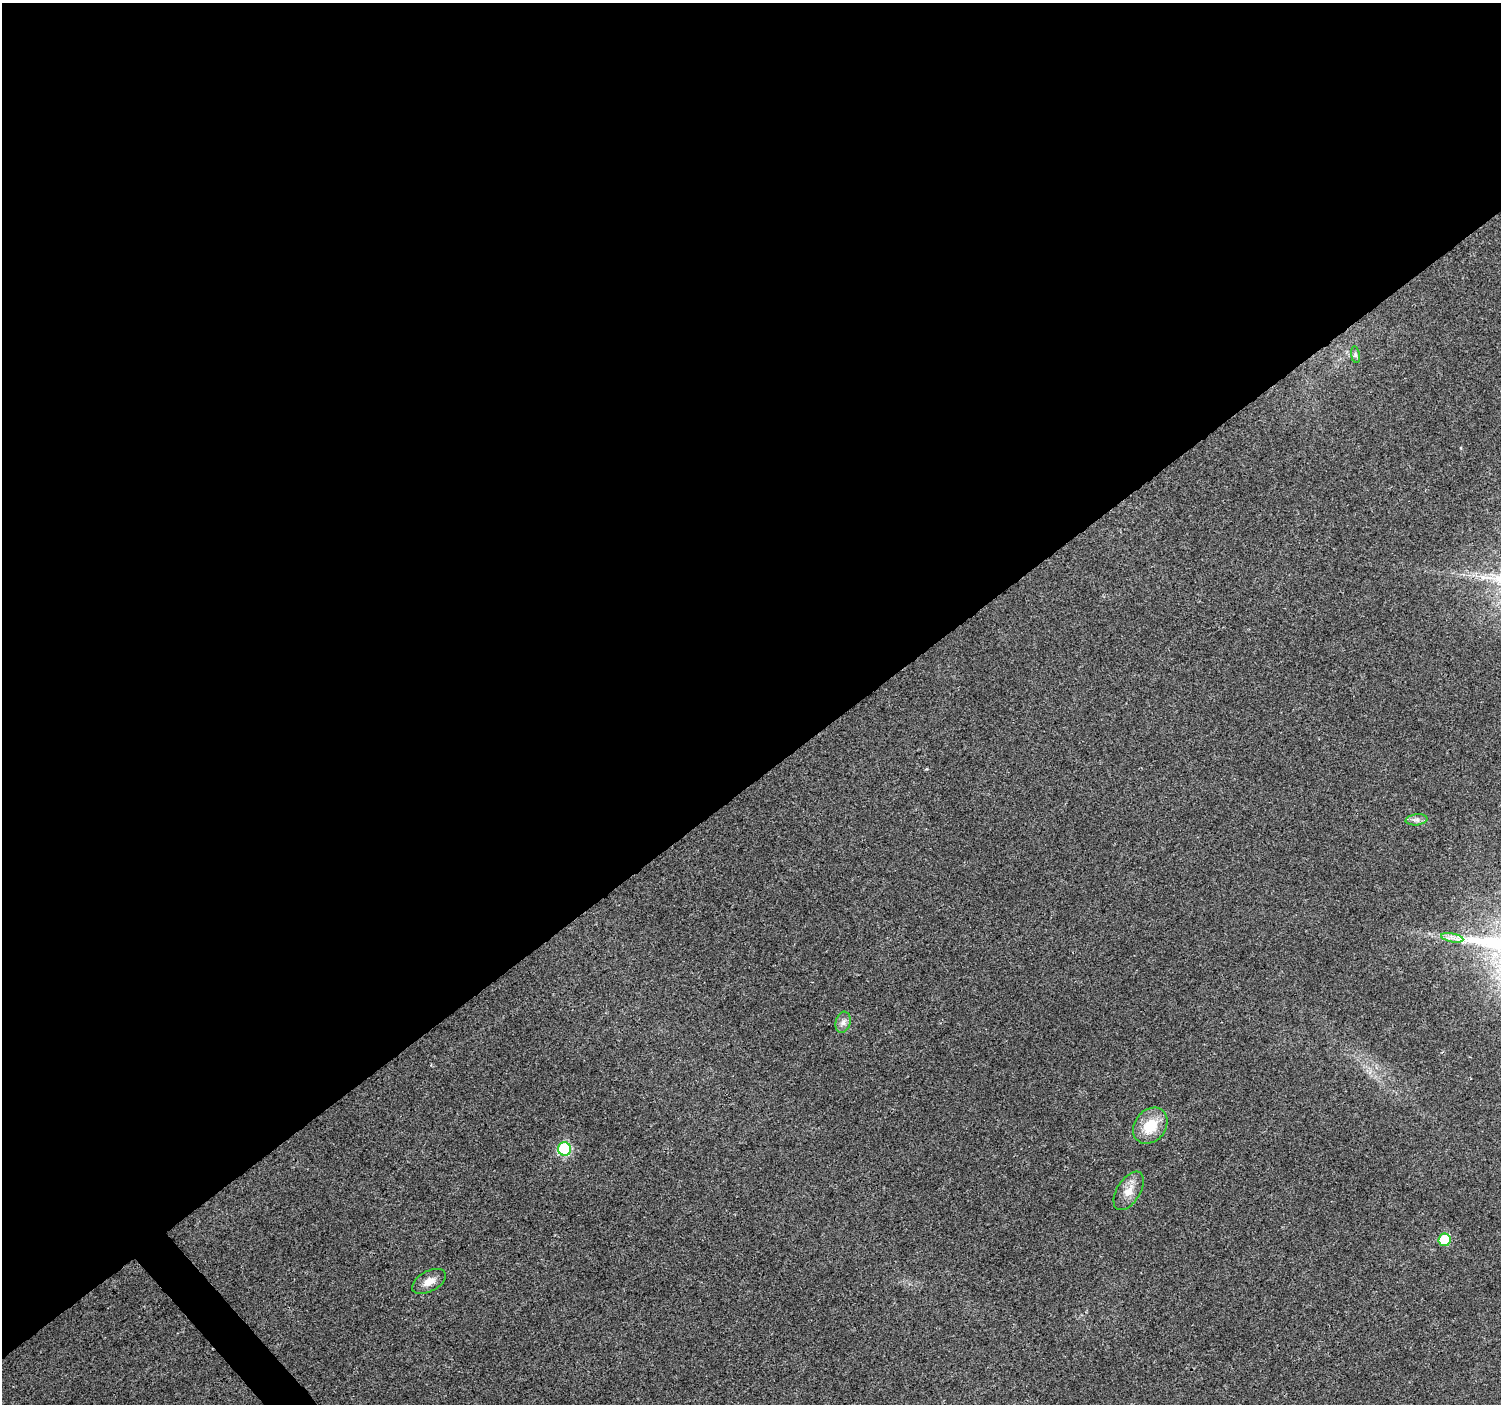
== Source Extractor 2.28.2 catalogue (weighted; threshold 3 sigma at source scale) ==
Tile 2 of 4 x 4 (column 2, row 1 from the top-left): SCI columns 1508-3006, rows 4353-5754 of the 6010 x 5964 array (HDU 1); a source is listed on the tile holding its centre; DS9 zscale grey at full resolution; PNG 1503 x 1406 px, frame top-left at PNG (2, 3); each listed source drawn as its Kron ellipse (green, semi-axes under 4 px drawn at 4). Shown black and unused: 56% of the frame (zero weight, under 3 of 4 exposures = <1% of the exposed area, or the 3 px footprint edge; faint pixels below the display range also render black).
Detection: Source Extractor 2.28.2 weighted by HDU 2 'WHT'; one run over the whole footprint, this tile lists its part. Background 0.037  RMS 0.004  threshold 0.0179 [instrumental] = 3 sigma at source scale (4.5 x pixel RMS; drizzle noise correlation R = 1.50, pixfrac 1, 0.0396/0.0396 arcsec/px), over >= 5 px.
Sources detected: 9; all 9 listed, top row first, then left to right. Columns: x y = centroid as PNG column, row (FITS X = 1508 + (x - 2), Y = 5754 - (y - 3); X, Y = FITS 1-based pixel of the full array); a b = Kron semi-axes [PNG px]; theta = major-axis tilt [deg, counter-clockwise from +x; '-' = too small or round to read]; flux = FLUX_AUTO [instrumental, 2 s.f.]
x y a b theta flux
1355 355 8 4 -81 0.83
1416 820 11 5 6 1.6
1452 938 11 3 -11 1.5
843 1022 11 7 75 1.8
1150 1126 19 15 51 10
565 1149 7 6 - 41
1129 1191 21 11 58 4.8
1445 1240 6 6 - 15
429 1281 18 10 29 3.8